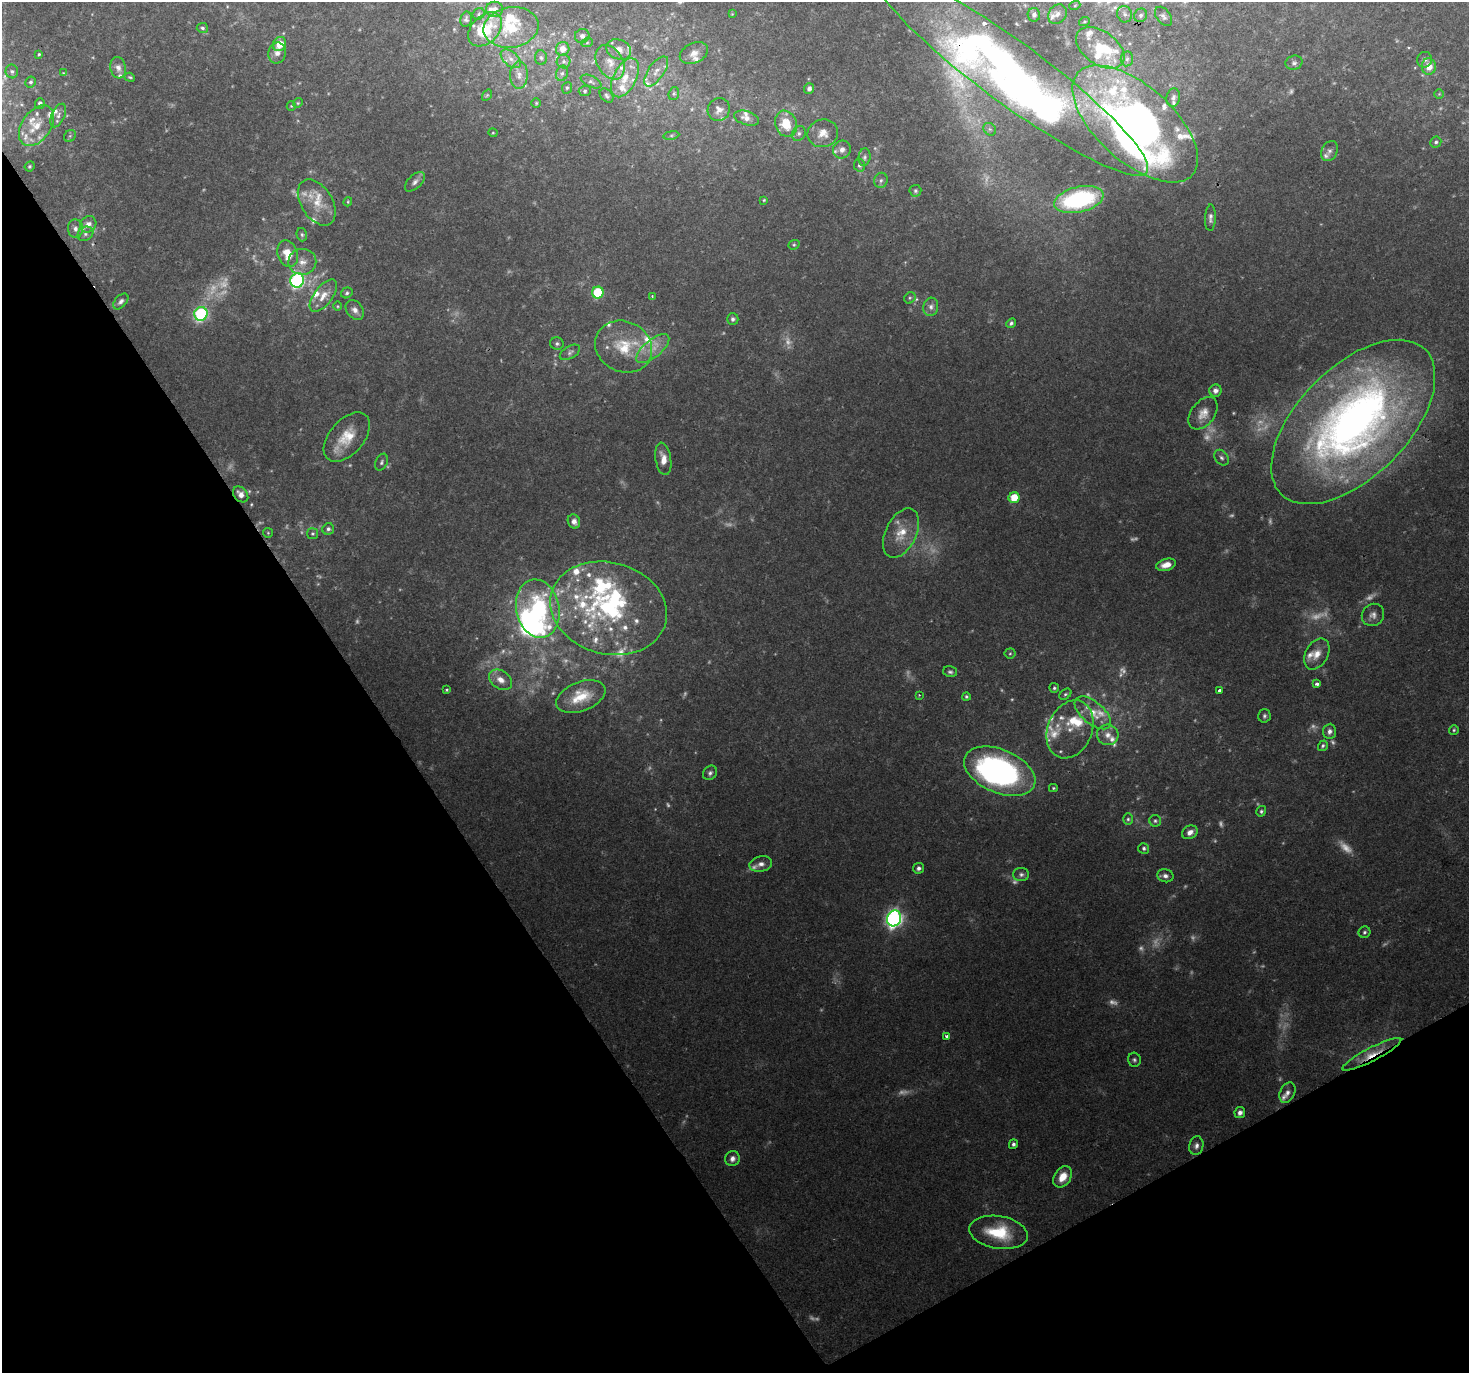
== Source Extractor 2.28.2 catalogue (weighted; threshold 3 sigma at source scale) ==
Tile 14 of 4 x 4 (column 2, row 4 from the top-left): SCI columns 1469-2935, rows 176-1546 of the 5868 x 5773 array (HDU 1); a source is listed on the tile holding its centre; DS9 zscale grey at full resolution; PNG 1471 x 1375 px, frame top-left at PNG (2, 2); each listed source drawn as its Kron ellipse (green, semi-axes under 4 px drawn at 4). Shown black and unused: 31% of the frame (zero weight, under 2 of 3 exposures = <1% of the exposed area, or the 3 px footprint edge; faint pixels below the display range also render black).
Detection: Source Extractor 2.28.2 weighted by HDU 2 'WHT'; one run over the whole footprint, this tile lists its part. Background 0.0686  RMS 0.0058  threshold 0.0261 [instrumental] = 3 sigma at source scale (4.5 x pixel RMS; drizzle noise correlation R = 1.50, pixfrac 1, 0.0396/0.0396 arcsec/px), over >= 5 px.
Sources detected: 298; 70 too faint to see at this stretch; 9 inside a brighter object's white glare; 1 long thin detection or spike segment (spike, bleed or trail) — neither listed nor drawn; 53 inside a brighter listed object's ellipse — not listed separately; the other 165 listed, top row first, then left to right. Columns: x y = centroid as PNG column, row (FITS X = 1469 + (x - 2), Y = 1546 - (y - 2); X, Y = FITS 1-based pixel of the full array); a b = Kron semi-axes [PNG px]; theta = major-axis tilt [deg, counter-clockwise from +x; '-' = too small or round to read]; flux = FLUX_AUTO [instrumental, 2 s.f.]
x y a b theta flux
1075 5 5 3 - 0.68
495 9 8 7 - 3.8
479 14 6 5 - 1.2
732 14 4 4 - 0.5
1057 14 10 8 50 3
1125 14 8 7 - 2.2
1034 15 7 6 - 2.4
1140 15 7 6 - 1.9
1163 16 11 7 -53 2.2
466 19 7 5 79 1.5
1084 22 5 3 - 0.71
511 27 27 20 10 27
202 28 6 5 - 1.2
485 29 20 13 46 31
582 36 7 7 - 2.2
587 43 6 3 19 0.65
280 44 7 6 - 9
1100 48 27 16 -35 26
563 49 7 6 - 6.1
619 49 13 9 -22 5.5
277 53 10 8 78 3.4
694 53 15 10 26 5.2
39 54 3 3 - 0.69
541 58 7 5 -87 1.5
511 59 12 7 -41 3.9
1127 59 7 6 - 1.7
1424 60 8 7 - 2.3
563 61 7 7 - 1.8
610 62 18 13 -59 8.8
1294 63 8 7 - 1.7
1429 66 8 7 - 6.6
118 68 11 8 -75 3.2
12 71 7 6 - 1.5
656 71 17 8 55 5.6
63 73 4 4 - 0.46
562 73 8 6 72 1.6
1011 73 169 31 -36 320
519 75 13 9 88 4.8
130 77 5 4 - 0.77
625 78 21 11 63 12
31 82 5 5 - 1.2
591 82 11 5 -25 1.9
567 88 6 4 67 0.94
809 88 5 5 - 2.4
585 91 6 5 - 0.98
674 94 6 5 - 1.1
1439 94 5 4 - 0.68
487 95 6 4 55 0.74
607 95 8 5 -46 1.4
1173 98 9 7 78 2.3
298 103 5 4 - 0.73
536 103 5 5 - 0.72
40 104 5 5 - 1.8
291 106 5 4 - 0.7
719 109 11 11 - 3.9
58 115 12 6 66 3.1
747 118 13 7 -16 3.6
786 124 13 10 -68 14
1135 124 77 38 -42 350
36 126 23 14 55 15
990 129 7 5 -44 1.5
493 133 4 4 - 0.6
799 133 8 6 60 1.8
823 133 15 14 - 7.2
671 135 8 4 8 0.99
70 136 6 5 - 1
1436 142 6 5 - 1.3
842 150 9 9 - 3.7
1329 151 10 7 63 2.6
864 157 9 6 83 1.7
860 165 6 5 - 1.6
30 166 5 4 - 1
881 180 8 6 70 1.9
415 182 12 6 44 2.6
915 191 6 6 - 1.2
1079 199 25 12 13 72
764 200 3 3 - 0.63
317 202 25 15 -58 14
348 202 5 3 - 0.57
1210 218 13 5 88 2.2
88 224 9 7 45 3.6
75 229 9 7 -85 2.5
85 234 8 6 32 1.9
302 235 7 5 -75 1.1
794 245 6 4 20 0.83
288 254 14 10 -71 11
302 262 14 13 - 6.4
297 280 7 6 - 98
598 292 6 5 - 36
347 293 6 5 - 1.2
323 296 19 9 52 6.8
652 296 3 3 - 0.46
910 298 6 5 - 1.1
121 301 9 5 48 2
338 306 5 3 - 0.56
931 307 9 7 77 2.8
355 310 11 8 -52 3.1
201 314 7 6 - 90
733 319 6 6 - 1.5
1011 323 5 4 - 1.4
557 344 7 6 - 1.5
624 347 29 25 -27 25
653 349 20 8 39 8.1
570 352 11 6 31 1.9
1215 391 6 6 - 2.4
1203 413 18 11 52 6.5
1353 422 102 55 45 410
347 437 29 17 49 16
1221 458 8 6 -54 1.7
663 459 16 7 -81 6.1
382 462 9 6 67 1.4
241 494 9 6 -49 4.3
1014 498 5 5 - 11
574 521 7 6 - 3.1
328 529 6 5 - 1.6
268 533 5 4 - 0.68
901 533 26 15 64 13
312 534 5 5 - 0.9
1166 565 10 6 16 5.5
608 608 59 46 -15 110
538 609 29 21 -79 72
1373 615 12 10 45 3.5
1010 653 5 5 - 0.89
1317 654 17 11 61 7.3
950 672 7 5 -14 1.3
501 680 12 9 -36 5.4
1316 684 3 3 - 2.1
1054 688 5 5 - 1
447 690 3 3 - 0.84
1220 690 3 3 - 2.7
1065 694 6 4 39 1.1
919 695 3 3 - 0.45
966 696 4 4 - 0.86
581 697 26 14 22 15
1093 713 22 11 -40 11
1264 716 7 6 - 1.4
1070 729 30 22 67 16
1454 730 5 5 - 0.89
1330 731 7 6 - 2.7
1108 735 11 10 - 4.7
1323 746 5 4 - 1.2
1000 771 37 21 -23 160
710 773 8 6 46 1.8
1053 788 4 3 - 0.75
1261 811 5 4 - 1.1
1128 819 5 5 - 1.1
1155 821 6 6 - 1.3
1190 832 8 6 28 3.6
1144 848 5 5 - 1.3
761 864 11 8 11 3.2
919 868 5 5 - 1.8
1021 874 8 6 1 1.9
1165 876 8 6 -12 2.4
894 918 8 7 - 200
1364 932 6 6 - 1.2
946 1036 4 3 - 1.2
1372 1054 33 7 27 10
1134 1060 7 6 - 1.4
1287 1093 11 7 65 2.6
1240 1113 6 5 - 2.3
1013 1144 5 4 - 1.5
1196 1146 9 7 79 2.5
732 1159 7 7 - 3.1
1063 1177 12 8 56 8.4
999 1232 29 16 -9 27
Overlapping masked pixels (flux is a lower limit): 3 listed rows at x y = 1011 73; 241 494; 1372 1054